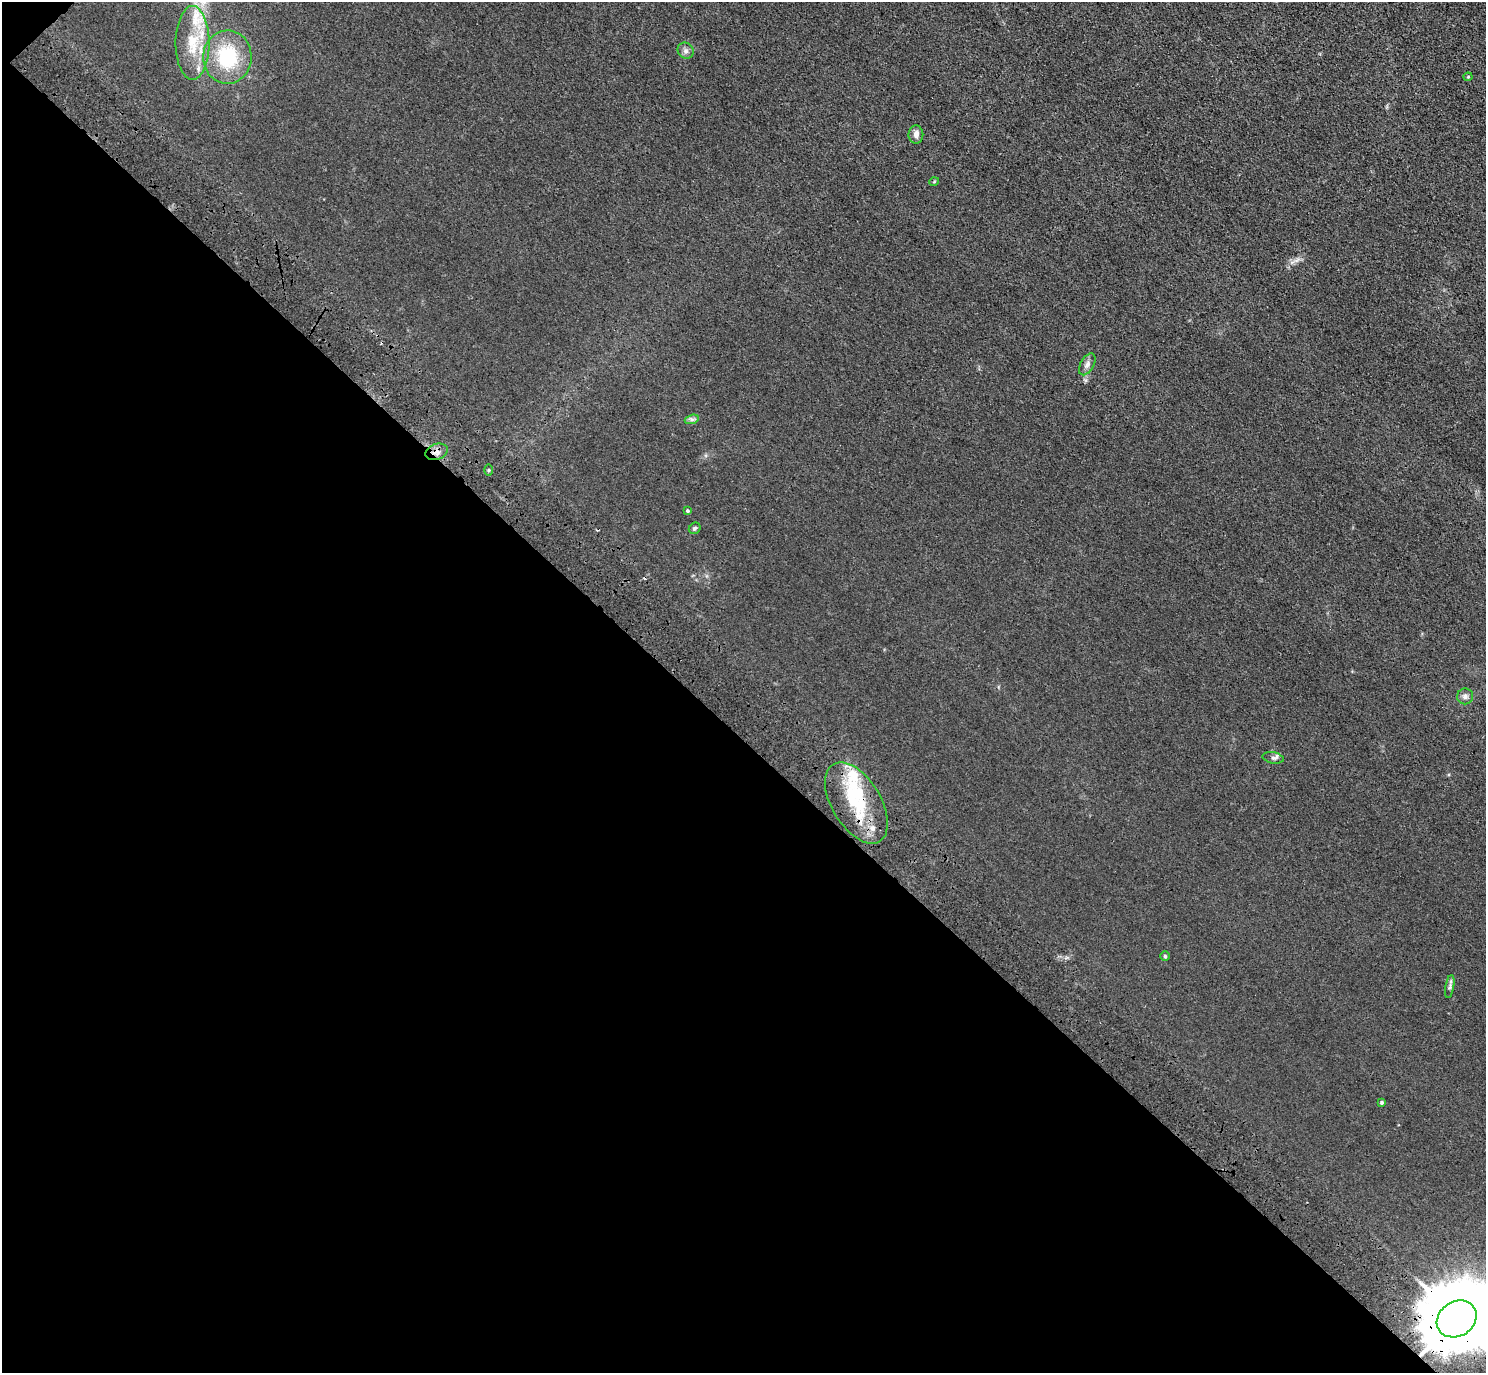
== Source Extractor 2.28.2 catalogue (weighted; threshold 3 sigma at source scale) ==
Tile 9 of 4 x 4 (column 1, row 3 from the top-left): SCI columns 91-1574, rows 1759-3129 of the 6118 x 6118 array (HDU 1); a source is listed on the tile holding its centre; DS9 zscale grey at full resolution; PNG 1488 x 1375 px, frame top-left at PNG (2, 2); each listed source drawn as its Kron ellipse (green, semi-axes under 4 px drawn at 4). Shown black and unused: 46% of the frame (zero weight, under 3 of 4 exposures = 6% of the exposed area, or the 3 px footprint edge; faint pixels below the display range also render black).
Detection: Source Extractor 2.28.2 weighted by HDU 2 'WHT'; one run over the whole footprint, this tile lists its part. Background 0.0112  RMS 0.0054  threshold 0.0242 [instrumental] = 3 sigma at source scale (4.5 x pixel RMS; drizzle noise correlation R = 1.50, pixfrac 1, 0.05/0.05 arcsec/px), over >= 5 px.
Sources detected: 25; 1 cosmic-ray / hot-pixel residue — neither listed nor drawn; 5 inside a brighter listed object's ellipse — not listed separately; the other 19 listed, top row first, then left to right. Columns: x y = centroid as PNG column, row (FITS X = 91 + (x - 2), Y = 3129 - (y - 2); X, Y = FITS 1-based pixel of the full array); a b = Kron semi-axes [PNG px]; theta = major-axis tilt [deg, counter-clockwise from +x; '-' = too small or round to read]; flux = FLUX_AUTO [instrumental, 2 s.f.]
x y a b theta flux
192 43 37 17 90 20
686 51 8 7 - 1.8
227 57 26 24 88 31
1468 77 4 4 - 0.56
916 135 9 7 -90 2.6
934 182 5 3 - 0.45
1087 364 12 6 60 2.2
692 419 7 4 18 1.2
437 452 12 7 20 3.1
489 470 6 4 89 0.63
688 511 3 3 - 0.79
695 528 6 5 - 0.97
1465 696 8 8 - 1.9
1273 758 11 5 -10 1.5
856 803 45 24 -59 34
1165 956 5 4 - 0.75
1450 987 12 3 80 1.2
1382 1103 4 4 - 0.68
1457 1319 21 17 34 6000
Overlapping masked pixels (flux is a lower limit): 3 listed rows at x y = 437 452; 856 803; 1457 1319
Isophote crosses this tile's border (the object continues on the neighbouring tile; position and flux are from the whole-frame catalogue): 1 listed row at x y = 1457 1319